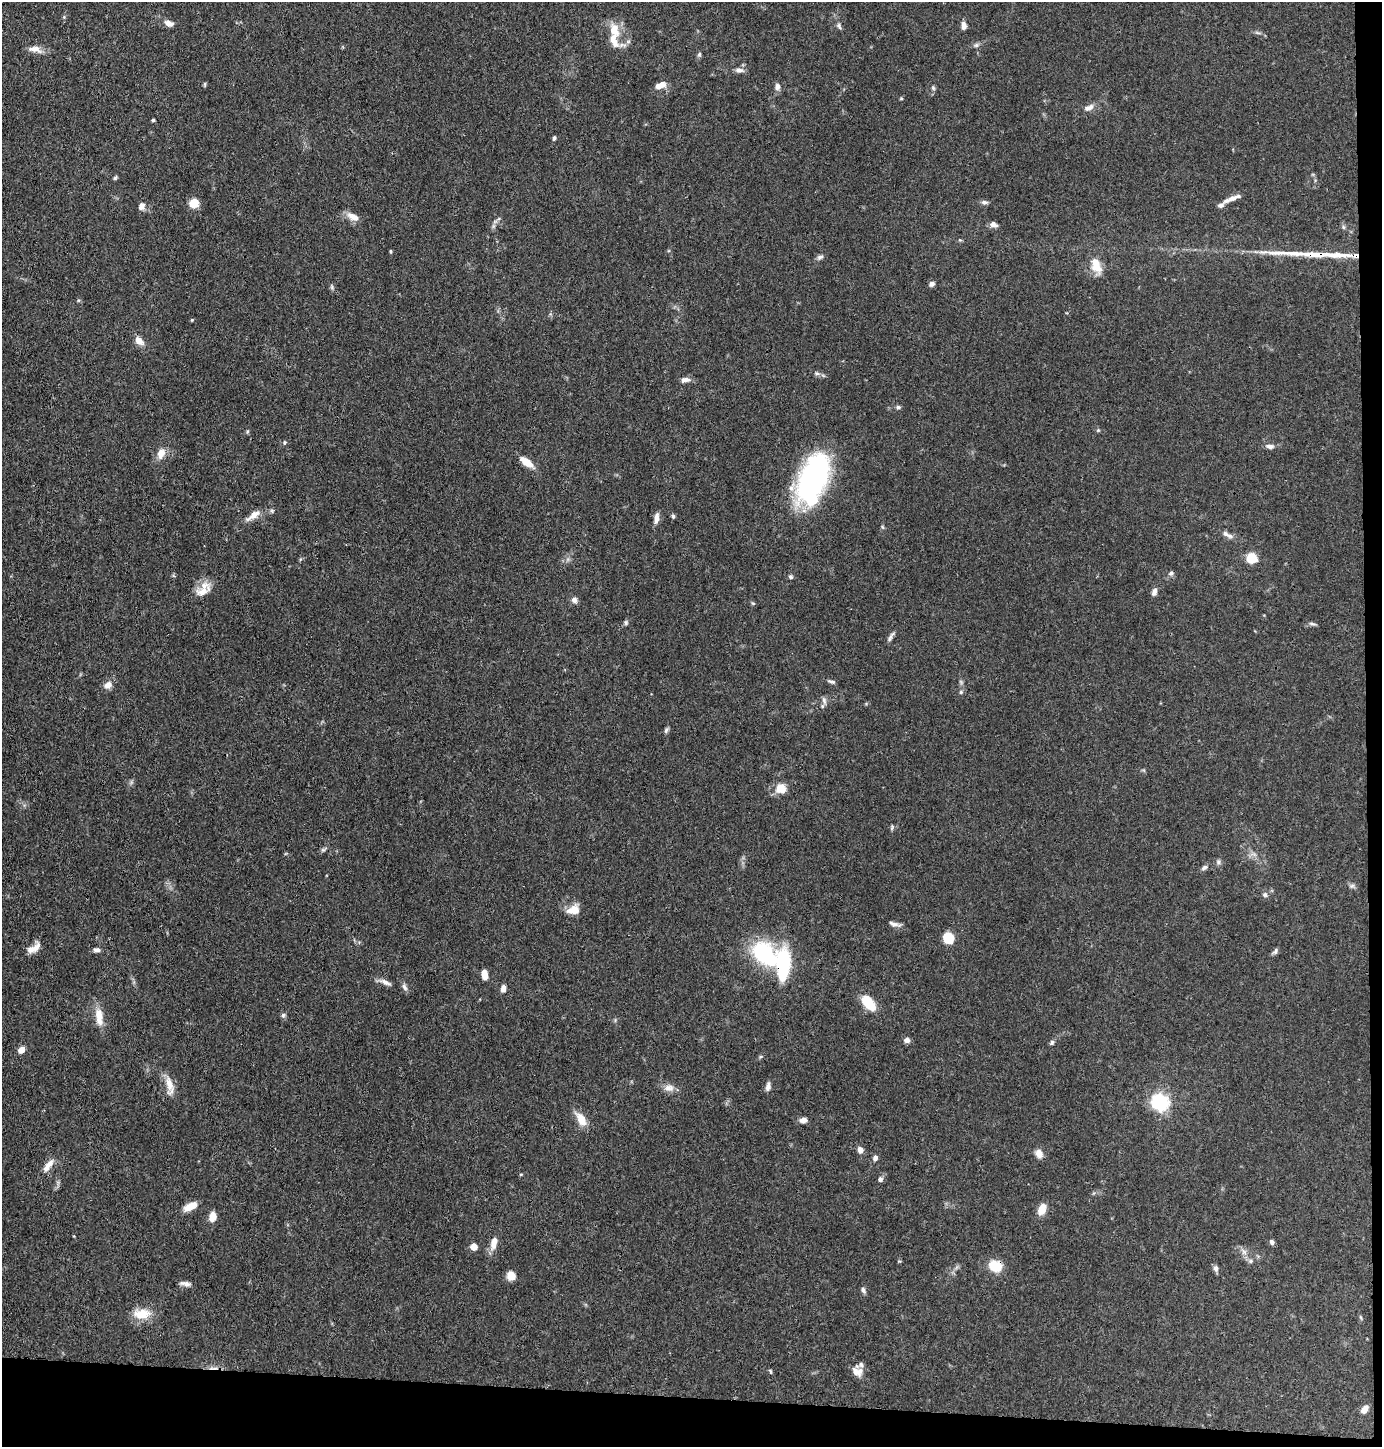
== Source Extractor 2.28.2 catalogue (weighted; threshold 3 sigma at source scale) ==
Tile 9 of 3 x 3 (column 3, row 3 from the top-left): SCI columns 2866-4245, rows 3-1447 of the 4365 x 4342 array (HDU 1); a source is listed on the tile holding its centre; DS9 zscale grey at full resolution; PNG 1384 x 1449 px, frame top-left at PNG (2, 2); no overlay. Shown black and unused: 5% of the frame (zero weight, under 3 of 4 exposures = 1% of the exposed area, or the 3 px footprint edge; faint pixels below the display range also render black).
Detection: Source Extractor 2.28.2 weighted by HDU 2 'WHT'; one run over the whole footprint, this tile lists its part. Background 0.0703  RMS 0.0042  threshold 0.0187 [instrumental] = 3 sigma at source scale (4.5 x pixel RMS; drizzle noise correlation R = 1.50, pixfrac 1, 0.05/0.05 arcsec/px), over >= 5 px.
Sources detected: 125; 1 inside a brighter object's white glare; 1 cosmic-ray / hot-pixel residue — not listed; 6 inside a brighter listed object's ellipse — not listed separately; the other 117 listed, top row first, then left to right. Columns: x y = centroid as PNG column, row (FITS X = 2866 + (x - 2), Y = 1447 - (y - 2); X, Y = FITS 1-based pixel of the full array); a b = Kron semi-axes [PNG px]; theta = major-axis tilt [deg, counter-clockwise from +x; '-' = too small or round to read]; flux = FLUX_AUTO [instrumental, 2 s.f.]
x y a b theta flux
169 23 9 6 -21 2.7
839 26 9 5 -57 1.1
964 26 9 6 -85 2
1257 33 9 3 -21 0.83
614 40 31 14 -45 7
976 45 6 5 - 0.91
35 49 19 8 -10 3.3
699 55 7 5 74 0.81
739 70 12 6 -5 1.7
205 84 6 4 90 0.55
660 85 13 7 18 3.5
777 87 8 6 81 1.8
933 88 7 5 -69 0.72
901 98 4 4 - 0.43
1089 108 14 7 25 2.4
153 120 4 4 - 0.56
554 138 6 4 76 0.79
115 178 6 4 54 0.64
1233 198 13 7 18 2.1
984 202 9 5 -8 1.2
194 203 8 8 - 7.2
1221 205 9 6 19 1.2
141 206 9 7 72 2.2
353 217 16 8 -26 3.7
993 224 10 7 -16 1.8
493 226 7 4 71 0.86
1343 227 6 5 - 0.71
390 251 5 3 - 0.44
1280 253 42 6 -1 7.6
1337 255 45 7 -2 9.4
820 257 9 6 23 1.2
1096 266 22 12 -68 6.3
932 284 7 5 34 1.3
192 320 4 4 - 0.4
139 341 11 8 -46 3.5
817 373 7 4 -1 0.87
685 380 12 6 10 2.1
898 407 6 5 - 0.78
1098 430 4 4 - 0.47
285 442 6 4 72 0.55
1270 446 11 6 -7 1.8
161 453 13 9 69 3.9
526 462 15 7 -36 5.8
814 477 47 24 65 94
253 515 21 8 35 4
673 516 6 5 - 0.69
656 518 13 6 81 2.5
1226 534 11 7 -40 1.8
1251 558 7 7 - 13
1171 573 6 6 - 1.1
791 577 5 5 - 0.84
202 592 26 13 32 6
1154 592 9 6 73 1.7
574 600 8 7 - 1.6
753 603 6 4 -30 0.55
626 623 7 5 90 0.72
1312 624 11 3 -7 0.93
890 637 16 4 56 1.3
831 682 10 4 -16 1
108 685 11 10 - 2.6
961 692 5 5 - 0.61
824 700 12 5 -77 1.5
666 730 8 5 67 0.87
781 789 14 13 - 5.1
892 828 8 4 69 0.66
323 850 6 5 - 0.75
1254 854 10 3 -21 1
1218 862 8 6 78 1
1204 867 10 5 28 1.2
1352 886 8 5 21 0.99
1265 894 7 6 - 1.1
574 910 14 9 8 5.9
894 924 17 5 -11 1.8
948 938 10 9 - 10
34 948 18 8 34 3.7
97 950 8 5 -4 1.5
1275 951 8 6 59 1.1
765 955 39 25 -41 36
484 975 9 5 -87 4.4
385 982 16 6 -22 2.3
404 987 11 5 -54 1.3
503 989 8 5 79 2
868 1002 16 9 -54 13
283 1015 7 6 - 0.93
99 1017 24 9 -83 6.1
907 1040 6 5 - 1.9
1052 1043 7 5 45 0.92
21 1050 7 6 - 3.1
169 1085 27 9 -78 5.2
768 1086 12 6 82 1.7
669 1088 15 9 -5 2.9
1160 1102 6 6 - 160
581 1119 14 8 -58 6.6
803 1120 9 6 9 2.1
860 1150 7 6 - 2.1
1039 1153 11 9 -59 2.9
875 1158 6 5 - 1.4
48 1166 21 8 52 3.8
880 1179 6 6 - 1.2
190 1206 16 7 27 4.6
1042 1209 11 7 65 5.8
212 1216 8 6 82 4.8
74 1236 3 3 - 0.34
1272 1242 6 5 - 1.2
494 1243 17 8 76 4
474 1247 5 5 - 6.1
1244 1252 9 7 -62 1.8
1250 1261 6 5 - 0.84
995 1266 14 12 -24 8.9
1216 1268 9 6 -77 1.3
511 1275 8 8 - 4.5
185 1284 13 5 -9 1.8
863 1290 8 6 -54 1.2
142 1314 23 13 3 7.7
770 1371 8 3 -60 0.53
857 1371 15 12 -31 4.2
1364 1409 10 6 52 2.5
Overlapping masked pixels (flux is a lower limit): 2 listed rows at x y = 1337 255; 995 1266